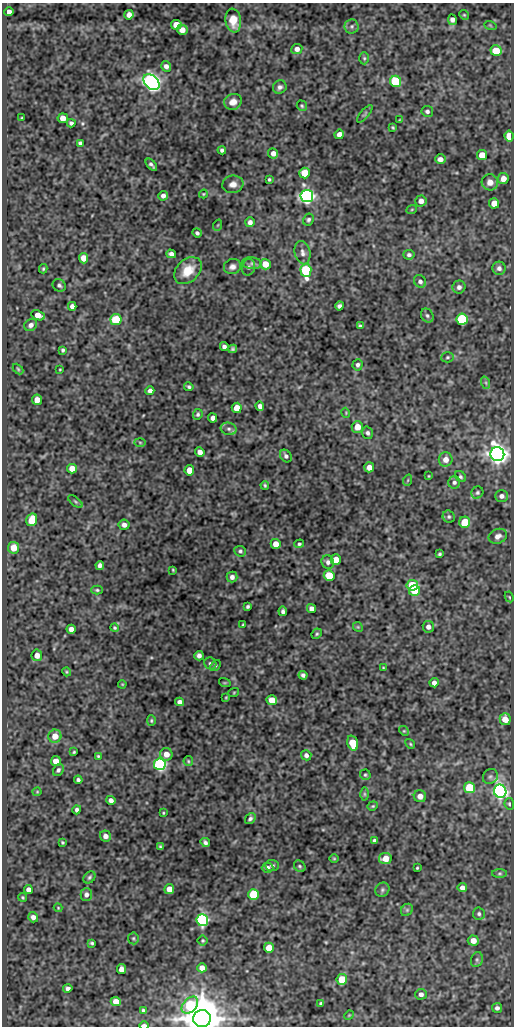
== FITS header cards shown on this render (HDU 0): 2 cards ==
NAXIS1  =                  512
NAXIS2  =                 1024

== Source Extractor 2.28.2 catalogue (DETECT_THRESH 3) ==
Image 512 x 1024 px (HDU 0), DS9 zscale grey, 1 PNG px = 1 image px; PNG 516 x 1028 px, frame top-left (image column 1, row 1024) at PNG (2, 3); each listed source drawn as its Kron ellipse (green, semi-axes under 4 px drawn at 4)
Background 81.4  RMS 0.51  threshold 1.54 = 3 sigma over >= 5 px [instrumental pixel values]
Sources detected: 221; all 221 listed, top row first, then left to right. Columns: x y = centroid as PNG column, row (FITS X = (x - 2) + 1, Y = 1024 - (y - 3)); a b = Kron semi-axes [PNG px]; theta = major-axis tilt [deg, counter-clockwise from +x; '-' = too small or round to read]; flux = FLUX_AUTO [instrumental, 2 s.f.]
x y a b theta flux
9 12 4 4 - 180
129 15 5 4 - 190
464 15 5 4 - 41
452 20 5 4 - 140
233 21 12 8 -81 470
176 25 5 5 - 450
490 25 6 4 -19 45
352 26 7 7 - 91
182 30 5 5 - 250
297 49 5 5 - 170
496 51 5 5 - 760
364 58 6 5 - 54
166 66 5 5 - 140
396 81 6 5 - 2000
151 82 9 6 -42 18000
280 87 7 6 - 110
233 102 9 7 27 250
302 106 5 5 - 52
427 111 6 5 - 88
365 114 11 4 50 57
22 118 3 2 - 28
63 118 5 5 - 290
399 120 3 2 - 26
71 123 4 4 - 80
393 127 3 3 - 38
339 134 5 4 - 210
509 136 5 4 - 620
80 143 4 4 - 74
222 150 4 4 - 72
273 153 5 5 - 190
482 155 5 5 - 510
440 159 5 4 - 160
151 165 7 3 -47 86
304 173 5 5 - 800
269 179 3 3 - 45
503 179 6 5 - 290
490 182 8 8 - 250
233 184 10 9 - 220
203 194 4 3 - 35
163 196 5 4 - 140
307 196 6 6 - 13000
421 201 5 5 - 190
494 203 5 5 - 400
412 209 5 3 - 33
308 220 6 5 - 70
250 222 5 4 - 130
218 225 6 3 70 30
197 233 5 4 - 75
303 253 12 7 -77 170
171 254 5 4 - 130
409 255 5 5 - 85
83 258 5 4 - 330
252 263 10 6 -5 110
265 264 5 5 - 490
232 267 8 7 - 150
249 267 8 6 74 97
499 268 6 6 - 120
43 269 4 3 - 44
306 270 6 5 - 3800
188 271 16 11 42 630
420 281 7 5 -49 120
59 285 7 6 - 83
459 287 6 6 - 130
72 306 4 4 - 150
339 306 4 4 - 92
38 315 7 4 -22 360
427 315 7 6 - 88
116 319 5 5 - 1500
462 319 5 5 - 3400
31 325 7 6 - 150
360 326 4 3 - 61
224 347 4 4 - 99
233 349 4 4 - 67
63 350 4 3 - 54
447 357 6 5 - 60
358 365 6 5 - 86
18 369 6 3 -46 42
60 369 3 2 - 26
486 383 6 4 -72 56
189 387 4 4 - 59
150 391 4 4 - 120
37 400 5 5 - 280
260 406 5 4 - 140
237 408 5 5 - 440
346 413 5 3 - 30
198 414 5 4 - 59
213 418 4 4 - 170
357 427 6 5 - 430
229 429 8 6 -14 120
368 433 6 5 - 81
140 442 6 4 -2 46
200 452 5 4 - 180
497 454 7 7 - 29000
286 456 7 5 -53 91
446 459 7 7 - 240
369 467 5 5 - 220
72 469 5 5 - 330
189 470 5 5 - 460
429 476 4 3 - 26
460 477 6 5 - 64
408 480 6 3 71 37
454 482 6 6 - 96
265 485 4 3 - 48
477 493 6 5 - 67
501 496 6 5 - 130
75 502 8 4 -39 62
449 517 6 5 - 69
32 520 6 5 - 730
465 522 5 5 - 960
124 525 5 5 - 150
498 536 9 7 23 180
276 544 5 5 - 360
299 544 5 4 - 56
14 548 6 5 - 490
240 551 6 5 - 71
439 554 4 3 - 52
336 560 5 5 - 390
328 562 7 6 - 120
100 565 4 4 - 130
173 570 3 2 - 32
329 575 5 5 - 790
232 577 5 5 - 140
412 585 6 5 - 1100
97 590 6 4 0 51
414 591 5 5 - 810
509 597 5 4 - 39
248 606 4 3 - 60
311 609 4 4 - 180
283 611 5 4 - 88
243 625 3 3 - 44
358 627 5 4 - 37
428 627 6 5 - 150
115 628 4 4 - 45
71 629 4 4 - 210
317 634 5 4 - 51
37 655 6 5 - 230
199 656 4 4 - 130
210 663 6 5 - 84
215 665 6 4 51 54
383 668 3 2 - 28
66 672 5 3 - 36
303 675 4 4 - 95
225 683 6 4 -17 33
434 683 4 4 - 170
122 684 4 3 - 29
234 692 5 3 - 32
226 697 3 2 - 28
272 700 5 5 - 460
179 702 4 4 - 140
505 719 6 5 - 350
151 721 5 4 - 45
404 731 5 4 - 43
55 736 6 6 - 440
353 743 7 5 -73 930
410 744 5 4 - 44
74 752 4 3 - 41
166 754 6 6 - 270
306 755 5 5 - 110
98 756 3 3 - 35
56 761 5 5 - 440
188 761 5 4 - 46
160 764 6 6 - 7000
58 770 6 5 - 80
365 775 5 5 - 56
490 777 8 7 - 90
78 780 4 3 - 81
470 788 5 5 - 1700
500 791 7 6 - 15000
37 792 4 4 - 32
364 794 6 4 -89 54
420 796 6 6 - 240
111 800 5 4 - 130
509 804 6 4 -84 57
373 806 5 4 - 41
77 810 4 4 - 88
163 813 3 2 - 30
250 818 6 4 53 87
105 836 6 5 - 180
374 840 4 3 - 63
62 842 4 3 - 43
205 842 5 4 - 85
160 847 4 3 - 43
334 859 5 3 - 31
385 859 6 5 - 420
272 866 7 5 -2 87
300 866 6 5 - 61
268 868 6 5 - 110
417 868 3 3 - 34
500 873 7 4 0 50
89 877 7 5 46 63
462 888 5 4 - 190
169 889 5 5 - 370
28 890 4 4 - 160
382 890 7 6 - 75
253 894 5 5 - 2000
86 895 6 5 - 130
23 897 4 3 - 41
58 908 4 4 - 32
407 910 6 5 - 63
479 914 6 6 - 78
33 917 5 5 - 140
202 920 6 6 - 7600
133 938 6 5 - 56
203 940 5 5 - 44
473 941 5 5 - 290
92 943 4 3 - 54
269 948 5 5 - 600
477 960 7 6 - 81
202 968 5 4 - 210
121 969 5 4 - 250
342 979 5 5 - 990
68 988 5 4 - 110
421 994 6 5 - 150
116 1001 5 4 - 320
321 1003 3 3 - 57
190 1005 10 6 48 2400
497 1008 5 5 - 110
143 1011 4 3 - 69
349 1015 5 4 - 34
202 1019 9 8 - 110000
144 1025 5 2 - 250
At the frame edge (FLAGS 8, measured only in part): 2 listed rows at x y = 202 1019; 144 1025